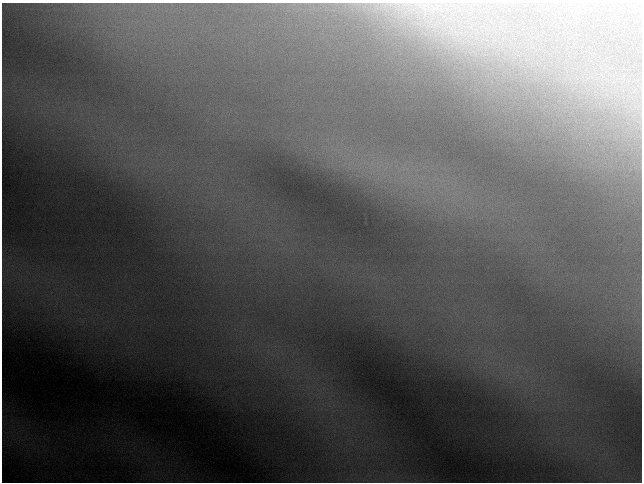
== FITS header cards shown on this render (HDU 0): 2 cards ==
NAXIS1  =                  640 / length of data axis 1
NAXIS2  =                  480 / length of data axis 2

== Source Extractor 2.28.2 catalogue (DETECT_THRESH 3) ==
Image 640 x 480 px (HDU 0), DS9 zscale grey, 1 PNG px = 1 image px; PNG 644 x 484 px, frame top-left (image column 1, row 480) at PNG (2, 3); no overlay
Background 178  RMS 1.8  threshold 5.45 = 3 sigma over >= 5 px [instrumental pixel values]
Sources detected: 4; all 4 listed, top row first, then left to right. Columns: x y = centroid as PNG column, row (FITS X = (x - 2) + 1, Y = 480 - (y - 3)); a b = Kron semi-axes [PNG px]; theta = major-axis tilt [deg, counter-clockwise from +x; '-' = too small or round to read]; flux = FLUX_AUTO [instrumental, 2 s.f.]
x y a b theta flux
356 4 25 5 -4 1400
418 24 11 3 -21 460
435 25 9 5 45 650
456 33 15 4 -58 810